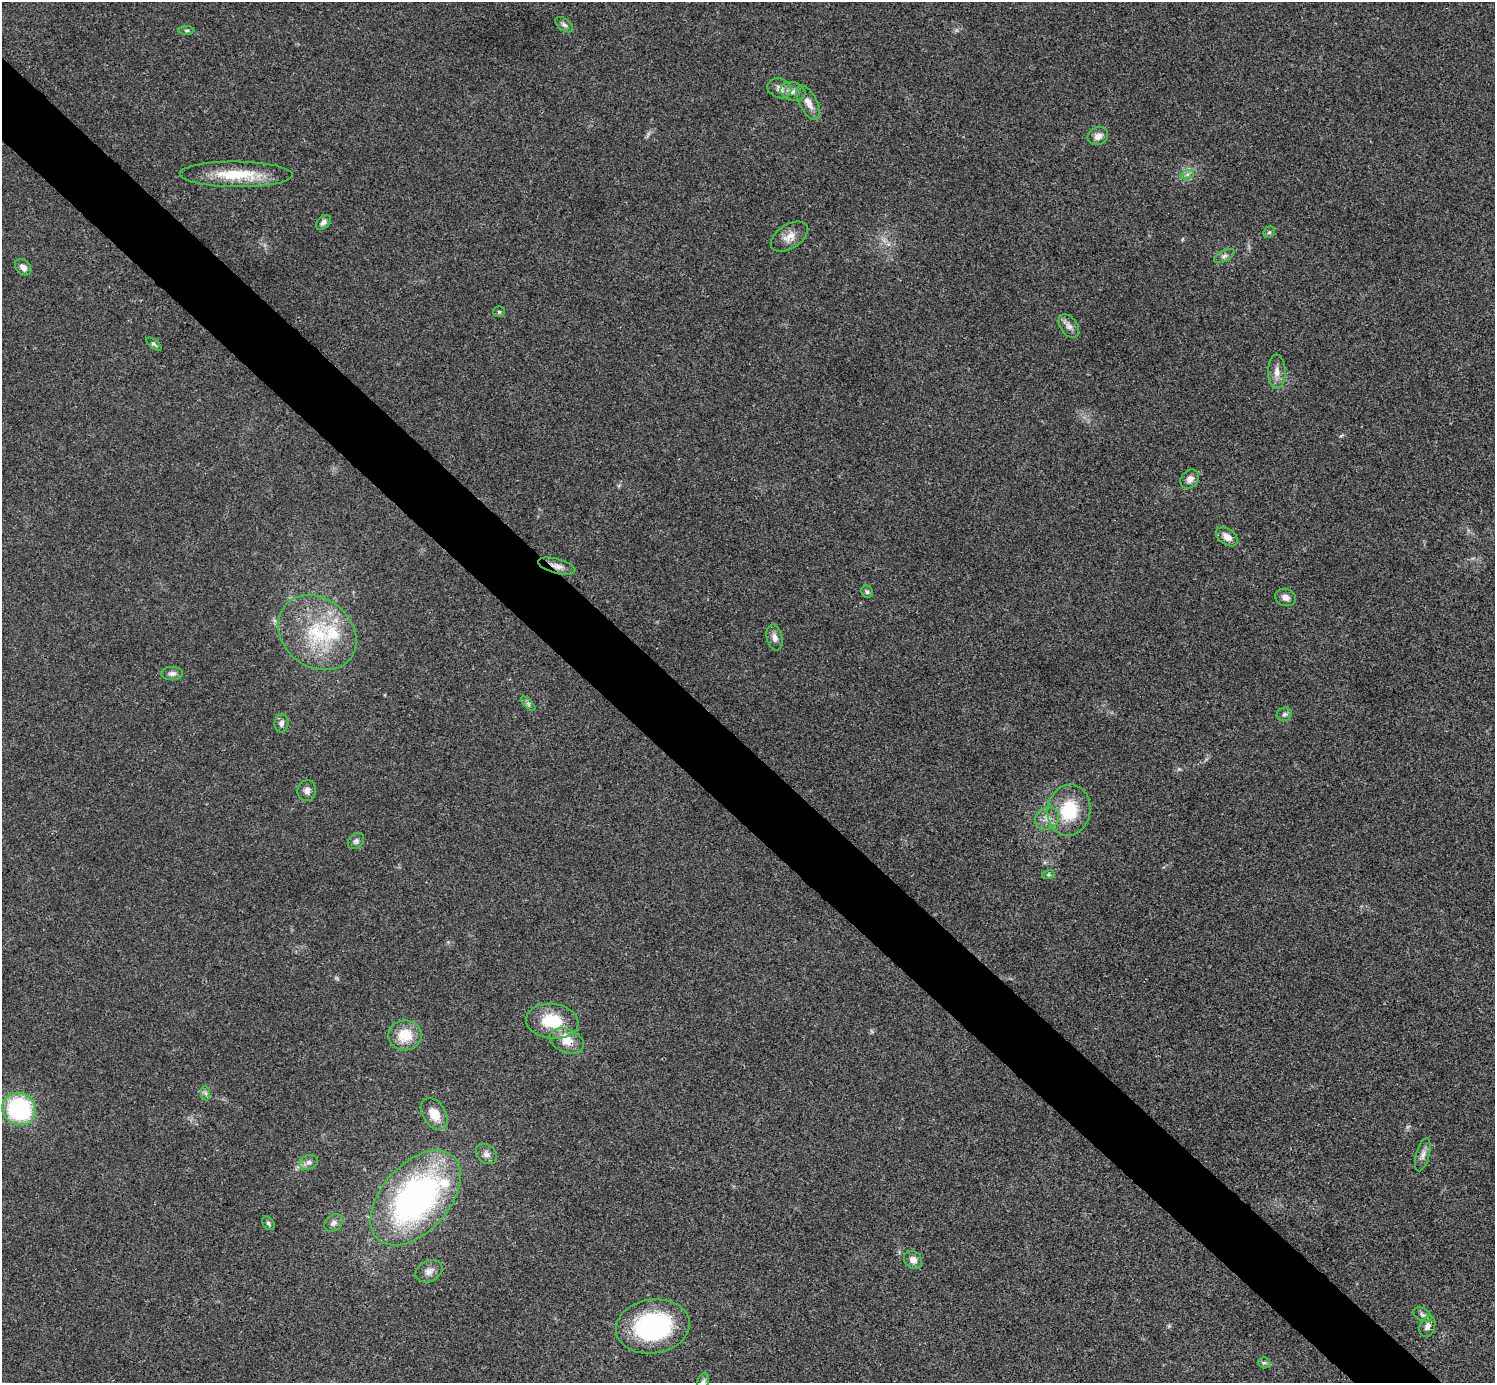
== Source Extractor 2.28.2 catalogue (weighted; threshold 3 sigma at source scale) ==
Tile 11 of 4 x 4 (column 3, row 3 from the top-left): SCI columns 2994-4486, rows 1682-3062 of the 5983 x 5983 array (HDU 1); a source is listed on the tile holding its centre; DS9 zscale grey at full resolution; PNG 1497 x 1385 px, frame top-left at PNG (2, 2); each listed source drawn as its Kron ellipse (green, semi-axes under 4 px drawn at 4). Shown black and unused: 5% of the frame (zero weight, under 3 of 4 exposures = <1% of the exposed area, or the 3 px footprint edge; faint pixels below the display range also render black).
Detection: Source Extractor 2.28.2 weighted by HDU 2 'WHT'; one run over the whole footprint, this tile lists its part. Background 0.0195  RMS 0.004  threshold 0.0181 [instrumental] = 3 sigma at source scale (4.5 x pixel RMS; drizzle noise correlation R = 1.50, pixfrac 1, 0.05/0.05 arcsec/px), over >= 5 px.
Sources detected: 56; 1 too faint to see at this stretch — neither listed nor drawn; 3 inside a brighter listed object's ellipse — not listed separately; the other 52 listed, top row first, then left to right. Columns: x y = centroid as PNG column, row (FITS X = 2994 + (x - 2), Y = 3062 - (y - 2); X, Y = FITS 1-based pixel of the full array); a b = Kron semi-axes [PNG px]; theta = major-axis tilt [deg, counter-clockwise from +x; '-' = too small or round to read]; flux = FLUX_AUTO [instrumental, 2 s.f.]
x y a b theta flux
564 25 10 6 -36 1.2
187 30 8 4 1 0.65
779 88 12 9 -23 2.7
793 91 13 9 -15 2.5
808 103 19 8 -62 3.7
1098 136 10 8 27 2.5
236 174 56 13 -1 17
1187 175 7 4 20 1
323 222 9 5 45 1.4
1269 232 6 5 - 0.74
789 237 20 12 33 4.4
1224 256 11 5 28 1.3
23 267 9 6 -44 2.2
499 312 6 5 - 0.62
1069 326 13 8 -54 2.2
154 344 9 4 -36 0.76
1277 372 17 8 -89 3.3
1190 479 10 8 45 2.3
1227 537 12 8 -35 3.3
557 566 19 7 -15 2.8
867 592 6 5 - 0.83
1285 597 11 8 -21 2.2
317 633 42 34 -39 33
774 637 13 8 -78 2.4
172 674 11 6 1 1.7
528 704 9 3 -45 0.89
1284 714 8 7 - 1.1
281 723 9 7 83 1.5
307 791 10 9 - 1.9
1069 810 26 21 80 19
1047 818 12 10 33 3.5
356 841 9 7 45 1.2
1048 875 6 4 18 0.62
552 1021 26 17 -6 16
405 1035 17 15 1 9.8
567 1041 18 11 -21 6.1
205 1093 7 4 -89 0.88
19 1109 17 16 - 48
434 1114 17 11 -57 6.3
486 1154 11 9 -40 2
1423 1155 17 6 75 2.1
309 1162 9 7 19 1.7
416 1198 56 33 48 120
268 1223 7 5 -52 0.81
334 1223 10 7 40 1.7
913 1260 10 8 -39 2.7
429 1271 14 10 26 2.7
1423 1315 10 6 -29 1.2
1427 1326 11 7 68 2
653 1327 37 27 9 55
1264 1363 6 5 - 0.79
703 1381 9 5 71 1
Overlapping masked pixels (flux is a lower limit): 2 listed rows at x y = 557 566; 567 1041
Isophote crosses this tile's border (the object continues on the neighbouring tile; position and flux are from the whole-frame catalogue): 1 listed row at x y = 703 1381